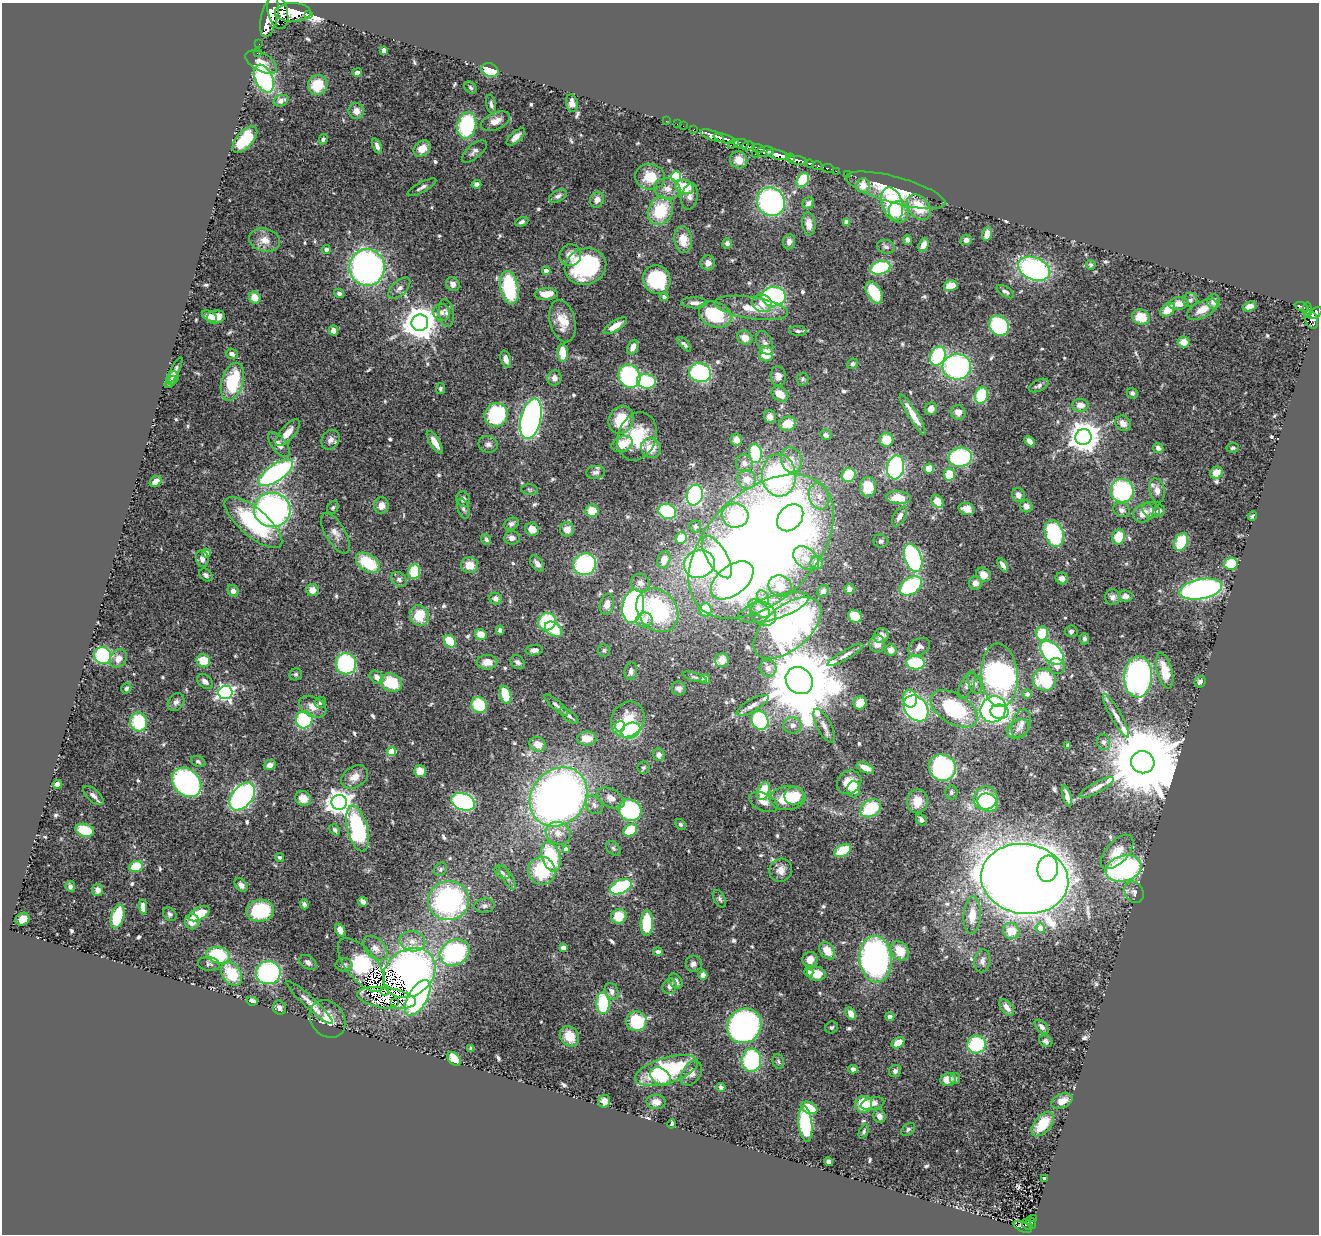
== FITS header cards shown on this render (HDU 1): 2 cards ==
NAXIS1  =                 1317
NAXIS2  =                 1232

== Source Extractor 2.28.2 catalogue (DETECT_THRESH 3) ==
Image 1317 x 1232 px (HDU 1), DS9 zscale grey, 1 PNG px = 1 image px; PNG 1321 x 1236 px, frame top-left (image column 1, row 1232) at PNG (2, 3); each listed source drawn as its Kron ellipse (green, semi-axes under 4 px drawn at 4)
Background 0.79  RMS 0.031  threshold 0.0937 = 3 sigma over >= 5 px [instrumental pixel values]
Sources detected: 614; of the 614, the 500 brightest by FLUX_AUTO listed and drawn (114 fainter detections omitted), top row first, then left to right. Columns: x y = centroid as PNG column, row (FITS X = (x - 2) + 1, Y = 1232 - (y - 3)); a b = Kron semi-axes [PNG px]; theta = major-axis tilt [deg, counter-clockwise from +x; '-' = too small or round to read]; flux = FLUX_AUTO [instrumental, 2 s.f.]
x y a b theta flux
278 12 17 10 -76 5700
293 12 18 9 1 6800
308 14 3 3 - 190
269 17 21 8 77 5500
259 44 2 2 - 8.4
384 50 4 4 - 7.6
257 53 2 2 - 8.5
261 62 17 9 -29 19
490 70 9 6 -25 84
357 73 5 3 - 6.2
264 79 15 8 -65 260
318 85 10 9 - 51
471 88 7 5 -46 4.3
281 101 8 5 23 8.2
572 103 9 6 -79 13
491 104 10 4 -78 5.7
356 111 8 7 - 16
496 121 15 8 23 20
666 121 2 2 - 18
677 124 2 2 - 12
467 125 13 9 77 180
683 126 2 2 - 17
693 130 4 2 - 31
712 135 12 5 -20 2200
516 137 11 5 42 13
323 139 5 4 - 4.9
724 139 11 4 -16 1700
245 140 16 8 48 92
733 144 6 3 35 240
741 144 7 5 -10 420
377 146 8 4 -67 8.6
748 146 6 4 -1 570
758 148 6 3 -16 570
422 149 9 7 39 25
474 151 15 7 40 9.6
765 152 9 5 7 840
755 154 2 2 - 17
778 155 12 4 -14 3400
790 158 4 3 - 500
739 160 9 8 - 22
798 160 10 4 -10 1300
809 163 4 3 - 360
818 166 5 3 - 120
828 168 6 3 -10 73
836 171 2 2 - 13
848 174 3 2 - 19
676 176 5 5 - 140
650 177 15 13 -5 52
803 180 8 5 55 98
476 184 5 4 - 7.6
863 185 7 6 - 29
422 187 16 5 28 8.4
684 187 9 7 -17 64
667 189 13 10 -11 21
895 190 51 13 -15 96
558 196 9 5 26 7.4
690 196 13 8 79 12
597 200 8 6 63 13
771 202 14 13 - 420
808 203 6 5 - 8
892 204 17 10 -74 140
919 207 14 10 -51 64
660 211 15 12 61 91
899 212 11 9 -72 39
522 222 7 4 22 5.6
847 222 4 4 - 25
809 224 11 6 -84 20
987 234 7 5 73 20
265 240 16 11 -17 23
683 240 13 9 -81 32
907 240 5 4 - 5.8
966 240 5 5 - 9.2
789 242 8 6 82 10
727 244 5 4 - 7.7
923 245 7 5 69 18
886 247 9 7 -17 7.4
326 249 4 4 - 13
570 255 11 10 - 19
708 263 7 7 - 13
1091 265 5 4 - 4.4
367 267 18 17 - 710
585 267 21 18 18 250
880 268 10 6 16 150
1034 269 17 11 -22 440
546 271 4 4 - 12
657 280 14 13 - 150
453 284 7 6 - 12
951 286 7 5 16 35
399 288 13 7 43 12
509 288 17 9 -80 160
874 292 12 7 -59 74
1005 292 10 5 -33 6.1
339 293 5 4 - 8.1
546 294 11 6 4 33
254 297 6 5 - 28
664 297 4 4 - 9.3
774 297 12 10 2 290
1190 300 7 7 - 7.3
1213 301 7 6 - 13
694 303 13 5 0 12
762 303 10 8 -28 19
1179 303 10 6 7 17
1250 306 7 4 18 13
1302 307 7 3 -21 230
751 308 37 11 -9 52
1168 310 8 5 42 37
1202 310 16 8 26 23
1308 310 7 3 -86 290
441 312 9 8 - 9.7
446 313 14 7 -81 9.2
1315 313 8 5 37 730
715 314 17 12 -22 120
209 316 8 5 -28 18
216 317 9 7 12 18
1141 317 9 7 -19 47
1311 319 9 6 -67 500
562 321 21 12 -76 40
420 323 8 8 - 4600
615 326 13 5 32 19
999 326 11 9 -47 200
333 330 5 4 - 15
798 331 8 5 -4 6.5
745 338 8 6 -33 20
1184 342 6 5 - 22
765 343 13 7 -65 9.9
684 344 9 4 -48 4.9
633 347 8 5 68 14
563 353 9 5 -86 50
232 354 6 5 - 8.5
766 354 7 7 - 51
938 356 10 7 66 200
506 359 8 5 -73 12
853 364 5 5 - 5.1
957 367 14 13 - 370
175 370 14 3 64 7.5
700 372 11 9 -13 290
629 376 12 10 -56 310
778 376 10 8 -82 16
173 378 7 5 62 5.5
554 378 8 7 - 9.4
802 379 6 6 - 4.1
646 381 9 7 -9 150
170 382 7 4 49 5
232 382 19 10 74 120
1039 385 10 5 24 6.5
440 389 5 4 - 4.1
1132 393 5 5 - 6.1
780 394 9 6 -36 30
981 395 9 6 73 100
1080 405 8 6 2 15
931 409 6 6 - 12
958 412 8 7 - 14
496 415 12 11 - 180
913 415 23 5 -59 31
770 417 6 6 - 14
531 419 20 10 76 730
621 420 14 12 66 68
1123 423 8 7 - 15
788 424 8 7 - 37
288 433 16 7 49 26
826 435 5 5 - 7
637 436 25 19 70 98
1083 437 8 8 - 3600
330 440 10 8 54 14
736 440 6 5 - 14
886 440 7 7 - 41
1030 441 6 4 -45 12
435 442 13 5 -58 21
279 444 15 7 -52 16
488 444 10 8 -20 9.2
622 444 11 7 19 36
651 448 10 9 - 37
1158 448 5 4 - 7.7
1233 448 6 4 7 4.1
755 453 10 6 -83 120
960 457 12 9 10 220
791 460 13 10 -73 22
744 463 9 8 - 9.3
896 467 12 8 80 310
929 468 5 5 - 41
596 472 9 6 7 7.5
276 473 20 8 34 470
1216 473 6 5 - 26
779 475 21 17 -85 490
849 475 7 6 - 78
949 475 6 5 - 58
747 479 9 9 - 18
156 481 6 5 - 15
868 487 10 8 89 47
530 490 8 5 -7 4.6
1157 490 12 7 -78 15
1122 491 12 11 - 230
695 495 10 8 73 310
1018 495 7 6 - 11
819 496 13 10 -71 25
898 498 12 6 -3 38
463 499 8 6 -66 9
937 501 7 5 -55 28
381 506 8 7 - 16
1026 506 6 6 - 13
333 507 7 5 57 4.1
463 509 10 5 -72 5.9
967 509 8 6 -16 19
272 510 18 17 - 620
1121 510 8 7 - 8.5
1151 510 9 7 -27 8.6
592 511 6 6 - 42
667 511 9 7 -21 170
1159 511 6 6 - 8.3
1144 513 11 9 38 25
735 516 13 12 - 120
1252 516 5 3 - 4.4
899 517 11 5 59 12
790 518 15 11 48 200
253 523 36 13 -40 190
511 524 7 5 23 6.9
695 526 6 6 - 4.4
532 529 7 6 - 24
567 529 7 7 - 18
335 533 23 9 -60 19
1054 534 14 9 -73 170
1119 537 8 6 72 48
512 538 8 6 4 8.9
681 538 6 5 - 46
486 539 6 4 -53 6.2
881 541 7 6 - 5.6
1181 542 9 6 68 77
761 546 87 54 44 3100
206 553 4 4 - 13
717 557 24 10 -59 120
806 558 14 9 -39 19
913 558 14 8 -70 340
202 559 8 6 -79 11
664 560 9 6 72 22
368 563 13 8 -34 93
537 563 9 5 -53 12
817 563 6 6 - 17
585 564 11 10 - 320
699 564 15 13 19 420
1231 564 7 6 - 68
469 565 8 8 - 28
1002 565 7 4 -57 11
414 572 7 6 - 81
206 575 7 5 -41 6
983 575 8 6 -30 20
1062 578 6 5 - 13
399 579 8 6 -36 7.6
732 580 24 14 38 490
640 583 9 9 - 11
975 583 7 6 - 11
780 586 12 10 -20 26
911 586 12 8 35 190
849 589 5 5 - 8.2
1201 589 22 10 11 580
312 590 6 6 - 17
233 591 6 5 - 11
823 591 6 5 - 5.3
1126 596 7 5 -7 13
1113 597 8 7 - 8.1
763 598 8 5 -61 6.9
496 599 6 6 - 9.5
607 604 10 7 76 17
633 606 17 10 77 650
773 607 37 11 16 49
759 608 12 7 -35 12
657 610 23 19 -51 250
705 610 6 6 - 46
763 614 13 11 -35 18
419 615 11 9 -69 59
855 616 7 6 - 51
644 620 8 7 - 17
547 622 9 8 - 130
787 628 40 21 40 560
554 629 9 6 -35 70
500 630 5 4 - 5.6
1071 631 6 6 - 6.2
1042 634 7 6 - 99
481 635 6 5 - 30
881 635 8 7 - 14
1084 639 5 5 - 4.5
450 641 7 5 -49 65
877 644 8 8 - 21
919 647 11 8 29 12
534 650 9 5 6 9.3
604 650 6 6 - 4.6
891 650 6 5 - 18
1052 653 14 8 -45 290
103 655 9 8 - 160
845 655 20 5 30 12
118 659 10 8 51 14
722 660 7 7 - 18
203 661 7 6 - 50
487 662 10 7 0 22
518 662 8 6 -39 8.3
915 663 9 6 -3 120
346 664 10 10 - 220
1057 666 8 7 - 12
768 668 8 8 - 12
631 671 9 6 83 8.5
1165 671 18 7 -76 43
296 674 6 5 - 4.1
999 675 32 18 -87 740
377 677 8 5 -37 16
694 677 13 4 -16 4.4
1138 677 20 14 87 590
705 679 5 5 - 20
799 680 14 12 -48 33000
1044 680 12 11 - 120
205 681 9 6 -39 10
1200 682 6 5 - 8.1
391 683 11 8 -24 77
975 683 11 6 -67 9.9
967 685 14 6 64 9.6
126 688 5 4 - 4.8
679 688 7 7 - 7.9
225 692 7 6 - 550
1027 694 5 5 - 10
505 695 9 5 -72 60
910 699 9 7 -79 42
176 702 10 7 54 8.7
320 702 6 5 - 5.3
860 703 6 6 - 31
479 705 8 7 - 91
556 705 15 4 -41 8.2
752 705 18 6 30 14
313 707 14 10 -28 21
916 708 14 10 -49 460
954 709 26 15 -31 200
993 709 13 12 - 430
1000 712 9 7 -7 140
569 716 11 5 -39 7.2
1116 716 24 5 -61 19
628 719 18 16 56 51
304 720 9 8 - 170
760 720 10 8 -58 190
139 722 9 8 - 120
1021 724 15 9 73 15
793 725 9 8 - 12
620 726 5 5 - 100
824 726 18 7 -63 16
1018 729 12 8 32 12
631 730 10 7 21 180
587 739 9 7 -1 28
1104 742 8 6 -76 8
538 744 8 7 - 24
1068 745 4 3 - 5.1
392 751 4 4 - 63
659 755 6 5 - 8.3
198 762 7 5 -23 4.8
1143 762 12 11 - 41000
270 765 6 5 - 9.3
643 768 6 6 - 4.2
865 768 9 5 -26 20
942 768 14 13 - 320
420 771 6 6 - 30
355 777 14 10 32 23
187 782 16 12 -45 480
849 782 13 11 40 31
57 784 4 4 - 25
1096 787 19 5 28 15
854 789 8 6 87 44
763 791 9 5 70 73
951 792 7 6 - 4.8
93 795 12 6 -42 11
242 796 16 10 51 490
794 796 9 9 - 50
1067 796 11 4 -73 12
558 797 31 26 49 1400
303 798 8 7 - 23
611 798 15 9 -28 20
788 798 17 12 5 85
985 798 12 11 - 130
917 801 12 10 79 31
339 802 8 7 - 2000
463 802 12 8 -20 260
763 802 15 8 -24 16
988 803 11 8 -31 80
594 805 10 7 -55 10
871 808 11 8 30 94
630 810 12 10 -35 230
921 820 6 4 -53 8.4
680 824 6 5 - 4.4
358 829 23 10 -76 250
85 830 9 6 -16 79
335 830 6 4 -51 4.5
630 830 7 5 35 80
558 833 13 11 -29 21
613 848 8 6 -45 5.4
566 849 4 4 - 17
843 850 9 5 30 67
1117 852 21 11 47 33
551 856 15 9 -72 140
280 857 4 4 - 4.4
136 866 7 5 22 67
1123 868 18 12 16 390
441 869 7 5 54 4.8
1048 869 13 10 82 290
781 870 12 11 - 19
542 871 14 13 - 110
502 872 8 5 -39 6.5
507 878 13 5 -59 7.8
1025 879 44 35 -9 6700
241 885 7 5 -50 12
70 886 5 4 - 7.1
621 887 12 6 24 240
98 890 6 5 - 10
1134 892 11 9 -58 10
720 899 9 5 -63 5.3
448 901 20 19 - 440
363 902 5 4 - 9.8
304 904 5 4 - 5.5
485 906 10 7 7 8
143 907 8 4 -85 17
260 911 14 11 7 140
170 914 7 6 - 5.2
199 914 11 6 27 53
972 915 19 8 86 36
619 916 8 7 - 51
117 917 12 6 75 83
23 919 7 6 - 23
192 922 7 7 - 19
647 923 13 6 89 120
1040 928 5 5 - 28
340 930 7 4 -65 17
1011 931 8 8 - 39
412 941 13 10 -10 22
375 948 14 9 -46 18
563 948 4 4 - 22
827 951 9 7 -51 33
900 951 10 8 -53 45
455 952 15 12 28 300
658 952 5 4 - 9.6
218 955 12 8 -12 130
810 959 7 7 - 23
876 959 23 16 -86 670
982 961 11 8 81 10
308 962 9 6 -34 7.8
209 964 11 7 -9 7
693 964 8 8 - 11
344 965 8 6 3 6.3
361 965 32 15 -51 210
809 972 5 4 - 7.1
268 973 12 11 - 320
409 973 28 23 37 970
232 974 13 9 -54 81
816 974 9 7 -11 43
703 975 5 4 - 13
676 981 8 6 -57 11
670 986 8 7 - 10
385 990 5 3 - 4.6
612 991 9 6 -67 10
386 998 29 10 -8 23
418 998 20 9 60 430
252 1001 6 4 -10 16
310 1002 31 5 -43 21
395 1003 3 2 - 30
603 1003 11 6 -87 130
1007 1007 10 5 -51 16
279 1008 7 6 - 8.7
851 1014 6 4 -57 18
890 1016 4 4 - 5.7
328 1019 20 16 -52 43
636 1021 10 9 - 140
744 1026 18 16 49 510
831 1027 6 6 - 4.8
1042 1027 8 5 -48 7.3
569 1036 11 9 -54 38
1046 1041 7 5 -28 5.9
898 1043 7 5 35 26
977 1044 9 9 - 150
471 1048 4 3 - 4.2
454 1059 8 5 -49 53
751 1060 11 9 86 220
778 1061 7 5 -75 4.7
853 1069 5 4 - 9.8
666 1070 32 13 17 210
895 1071 6 6 - 7.5
691 1073 13 9 55 17
660 1077 11 8 -36 48
948 1079 8 6 10 29
955 1079 5 5 - 4.6
721 1087 4 3 - 5.5
604 1101 6 6 - 11
1062 1101 11 7 23 24
656 1102 9 7 -2 15
872 1103 12 6 13 12
864 1104 8 8 - 69
809 1108 9 5 -26 51
879 1116 7 6 - 14
672 1124 4 3 - 4.7
805 1124 18 6 -84 200
1043 1124 14 8 50 55
908 1129 8 5 39 5.3
864 1131 8 4 65 4.6
828 1162 4 4 - 7.2
1044 1178 4 3 - 4.7
1034 1218 3 2 - 15
1031 1223 6 4 -57 86
1027 1225 6 4 -42 100
1023 1227 9 5 -23 170
At the frame edge (FLAGS 8, measured only in part): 1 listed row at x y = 1315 313
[114 fainter detections neither listed nor drawn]